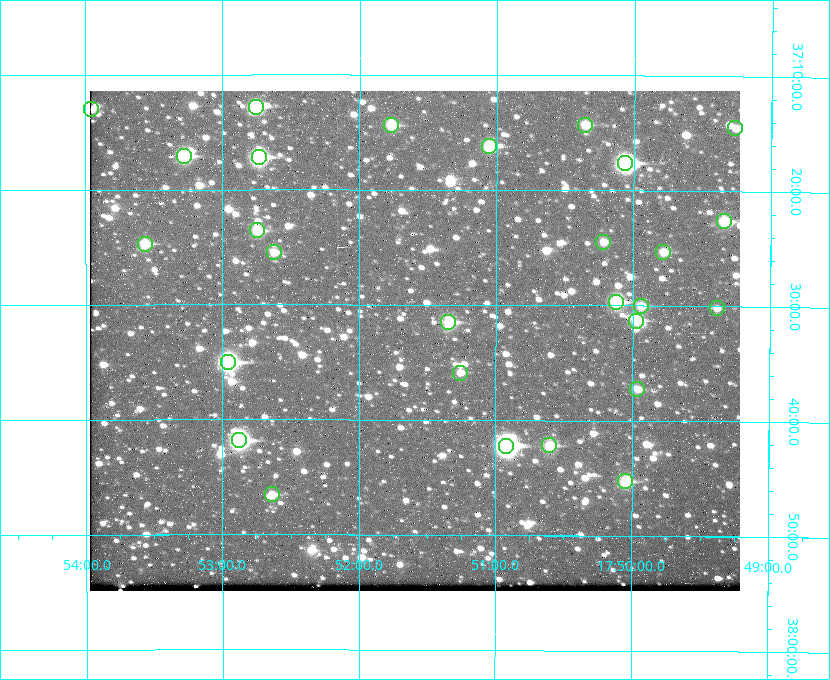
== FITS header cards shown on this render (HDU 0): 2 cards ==
NAXIS1  =                  650 / Width of table row in bytes
NAXIS2  =                  500 / Number of rows in table

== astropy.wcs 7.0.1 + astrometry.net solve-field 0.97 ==
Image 650 x 500 px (HDU 0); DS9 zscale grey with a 90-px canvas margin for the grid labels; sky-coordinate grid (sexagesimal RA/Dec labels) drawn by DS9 from the SOLVED WCS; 28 Tycho-2 reference stars matched to detected sources circled (green)
Header WCS: none
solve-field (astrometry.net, Tycho-2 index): SOLVED blind (the file carries no WCS)
Solved WCS: RA---TAN-SIP/DEC--TAN-SIP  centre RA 17:51:36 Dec +37:33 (267.90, +37.55 deg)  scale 5.22 arcsec/px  FOV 56.5' x 43.5'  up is +180 deg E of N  parity flipped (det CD > 0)
(file carries no celestial WCS; the grid is the blind solution)
Tycho-2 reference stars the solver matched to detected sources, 28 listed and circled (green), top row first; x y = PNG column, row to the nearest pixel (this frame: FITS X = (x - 90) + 1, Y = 500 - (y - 91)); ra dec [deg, ICRS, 3 dp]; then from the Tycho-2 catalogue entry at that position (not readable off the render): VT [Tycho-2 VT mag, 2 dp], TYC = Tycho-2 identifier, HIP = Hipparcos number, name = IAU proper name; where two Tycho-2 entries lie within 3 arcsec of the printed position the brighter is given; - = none
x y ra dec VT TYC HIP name
256 107 268.189 +37.213 9.71 2620-542-1 - -
91 109 268.489 +37.217 11.29 2620-732-1 - -
391 125 267.943 +37.240 10.39 2620-505-1 - -
585 125 267.589 +37.238 11.09 2619-212-1 - -
735 128 267.316 +37.242 12.03 2619-611-1 - -
489 146 267.764 +37.270 10.17 2620-784-1 - -
184 156 268.319 +37.285 9.88 2620-536-1 - -
259 157 268.183 +37.286 8.98 2620-786-1 87506 -
625 163 267.517 +37.293 8.96 2619-379-1 - -
724 221 267.335 +37.377 10.60 2619-634-1 - -
257 230 268.186 +37.393 10.44 2620-175-1 - -
603 242 267.555 +37.408 11.50 2619-358-1 - -
145 244 268.392 +37.412 10.60 2620-800-1 - -
274 252 268.156 +37.424 11.25 2620-712-1 - -
663 252 267.445 +37.422 11.17 2619-451-1 - -
616 302 267.531 +37.495 10.07 2619-274-1 - -
641 306 267.485 +37.500 11.33 2619-40-1 - -
717 308 267.347 +37.503 12.15 3088-638-1 - -
636 321 267.494 +37.522 10.35 3088-270-1 - -
448 322 267.836 +37.525 9.96 3089-889-1 - -
228 362 268.239 +37.584 8.64 3089-755-1 - -
460 373 267.815 +37.598 11.54 3089-1081-1 - -
637 389 267.491 +37.621 11.40 3088-1284-1 - -
239 440 268.219 +37.697 8.93 3089-671-1 - -
549 445 267.652 +37.703 11.04 3089-693-1 - -
506 446 267.730 +37.705 8.13 3089-1203-1 87349 -
625 481 267.512 +37.755 10.10 3089-2332-1 - -
272 494 268.159 +37.775 11.22 3089-2245-1 - -